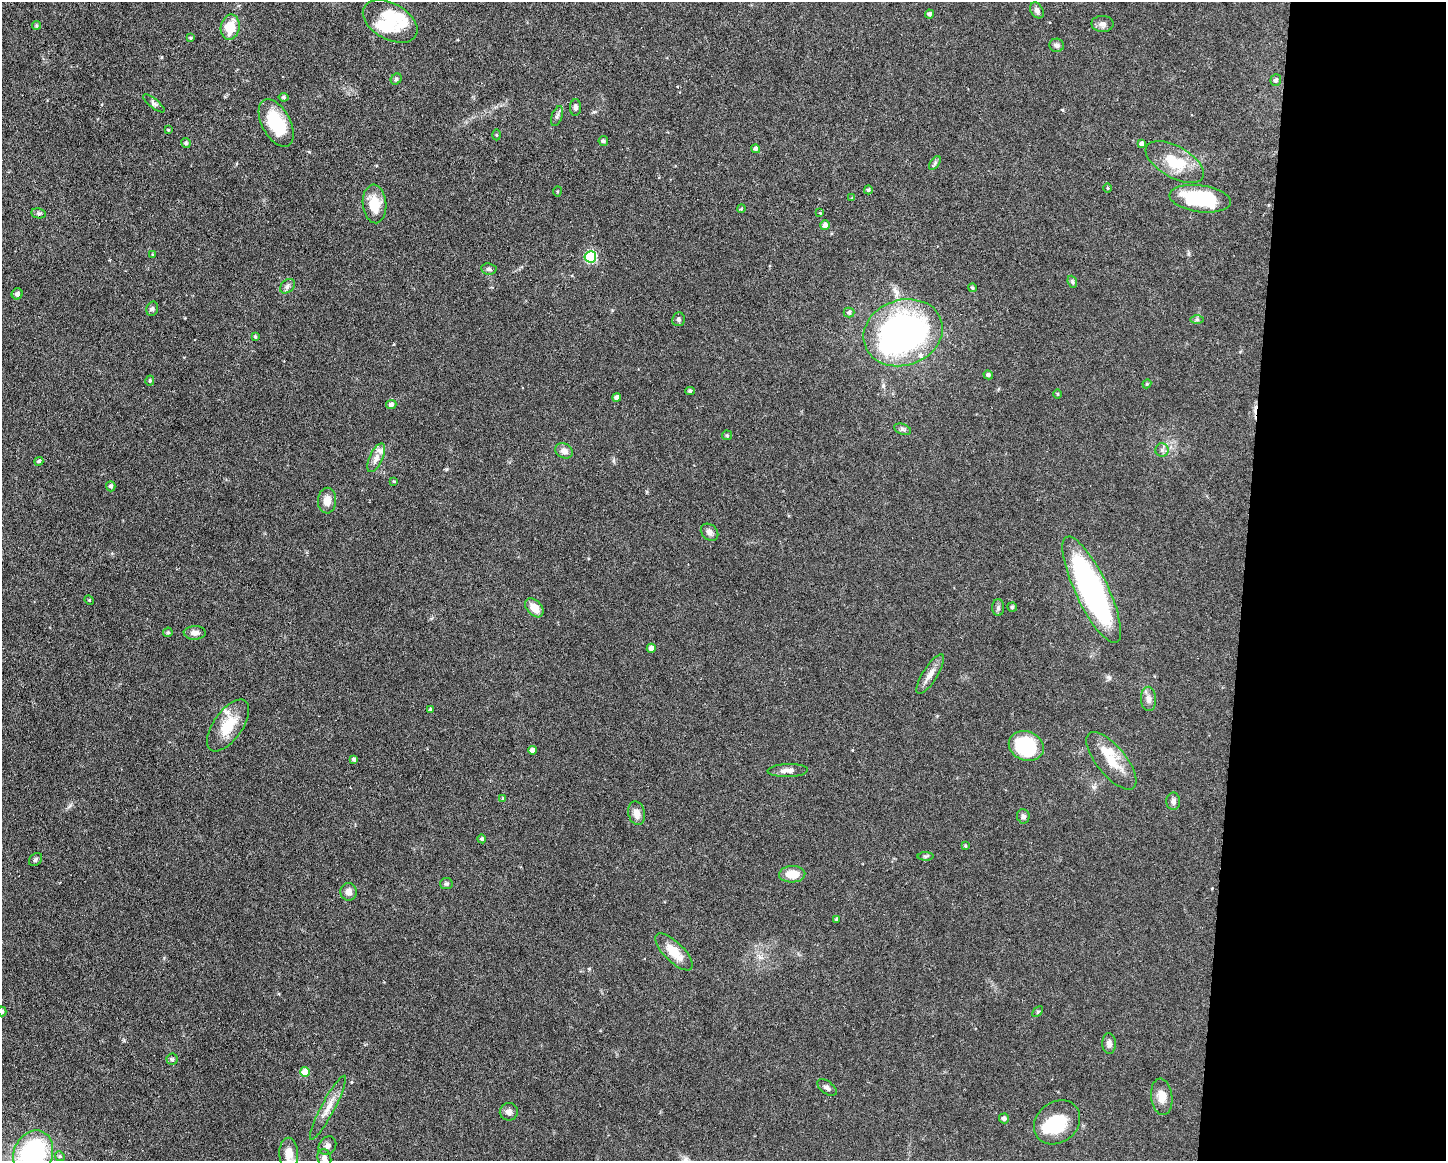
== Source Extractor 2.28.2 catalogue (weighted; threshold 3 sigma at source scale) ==
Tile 9 of 3 x 4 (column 3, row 3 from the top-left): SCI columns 3110-4553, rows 1160-2318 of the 4662 x 4637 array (HDU 1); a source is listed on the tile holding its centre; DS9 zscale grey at full resolution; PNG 1448 x 1163 px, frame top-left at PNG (2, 2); each listed source drawn as its Kron ellipse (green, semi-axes under 4 px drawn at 4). Shown black and unused: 14% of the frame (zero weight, under 3 of 6 exposures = <1% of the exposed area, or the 3 px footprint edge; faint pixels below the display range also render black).
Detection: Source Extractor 2.28.2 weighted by HDU 2 'WHT'; one run over the whole footprint, this tile lists its part. Background 0.0934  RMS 0.0049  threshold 0.0202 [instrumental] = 3 sigma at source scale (4.09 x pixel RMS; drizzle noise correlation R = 1.36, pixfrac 0.8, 0.05/0.05 arcsec/px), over >= 5 px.
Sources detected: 119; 5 inside a brighter object's white glare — neither listed nor drawn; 5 inside a brighter listed object's ellipse — not listed separately; the other 109 listed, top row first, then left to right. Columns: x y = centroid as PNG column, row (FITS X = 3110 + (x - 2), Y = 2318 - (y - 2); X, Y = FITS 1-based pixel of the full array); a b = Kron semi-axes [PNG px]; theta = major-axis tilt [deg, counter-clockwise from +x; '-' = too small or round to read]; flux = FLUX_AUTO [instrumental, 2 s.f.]
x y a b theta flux
1037 10 8 6 -58 1.9
929 14 4 4 - 1.3
390 21 29 18 -29 15
1102 24 11 8 -2 2.1
36 25 5 4 - 0.62
230 27 13 9 80 10
191 38 4 4 - 0.55
1057 45 7 6 - 1.4
396 79 6 5 - 0.84
1276 80 6 5 - 1.4
284 97 5 4 - 0.85
154 103 13 4 -38 1.3
575 108 8 5 89 1.2
557 116 10 5 71 1.2
276 123 26 14 -62 19
168 130 4 3 - 0.41
496 135 5 3 - 0.45
603 141 5 4 - 1
186 143 5 4 - 0.89
1142 143 4 4 - 1.5
756 149 4 4 - 1.2
1175 162 32 15 -29 15
935 163 8 4 54 0.96
1107 188 5 3 - 0.48
868 190 4 4 - 0.72
557 191 5 3 - 0.47
852 198 4 3 - 0.43
1200 199 31 13 -7 34
374 204 19 12 -85 9.9
741 209 4 3 - 0.39
39 213 7 5 -7 0.96
820 213 3 3 - 0.54
825 225 5 4 - 2.4
152 254 4 3 - 0.33
590 257 6 5 - 43
489 269 7 5 -7 1.2
1072 282 6 4 -69 0.74
287 286 8 6 43 1.4
972 288 4 4 - 0.74
17 294 6 5 - 1.5
152 309 7 5 74 1
849 312 5 5 - 1.1
678 319 7 6 - 1.1
1197 319 7 4 0 0.78
903 333 40 32 19 150
255 337 4 3 - 0.65
988 375 5 4 - 1.1
150 381 5 4 - 0.68
1147 384 4 4 - 0.48
690 391 4 4 - 0.77
1058 394 5 3 - 0.4
617 398 4 4 - 1.6
391 405 5 4 - 1.6
903 429 9 5 -20 1.2
727 435 5 5 - 0.57
1162 450 6 6 - 1.3
564 451 9 7 -28 2.5
376 458 15 6 64 3.1
39 461 4 4 - 0.83
394 481 4 3 - 0.49
111 486 5 4 - 1.1
327 501 13 9 88 4.1
710 532 10 7 -42 2.2
1092 590 58 16 -64 120
89 600 5 4 - 0.54
1012 607 5 4 - 0.58
534 608 11 7 -47 5.9
998 608 8 6 -90 1
168 632 5 4 - 0.76
195 633 11 6 1 3
651 648 4 4 - 2.2
930 674 23 7 58 3.9
1149 699 12 7 -88 2.3
430 709 4 3 - 0.78
228 725 30 14 54 13
1026 746 18 14 -23 36
532 750 4 4 - 2
354 759 4 3 - 1
1111 761 35 14 -51 12
788 770 20 6 2 3.3
503 798 4 4 - 0.62
1173 801 9 7 -90 1.6
637 813 12 8 -76 3.5
1023 816 7 6 - 1.3
482 839 4 4 - 0.87
965 846 4 3 - 0.5
926 856 8 4 1 0.75
36 859 7 5 47 0.93
792 874 13 8 2 7.2
446 884 6 5 - 0.97
349 892 9 8 - 2.5
837 919 3 3 - 0.76
674 952 24 9 -44 9.3
2 1011 5 4 - 0.92
1038 1012 6 4 45 0.58
1109 1044 10 7 -89 1.8
172 1059 5 5 - 0.78
305 1072 5 5 - 8.4
827 1087 11 6 -38 1.5
1162 1097 18 10 -84 4.9
328 1108 36 6 62 5.7
509 1112 9 8 - 2.2
1004 1118 5 5 - 1.5
1057 1122 24 20 38 21
327 1146 10 8 51 1.8
33 1153 24 19 65 59
289 1154 16 9 -89 5.8
60 1156 5 4 - 0.68
324 1158 9 6 -76 2.4
Isophote crosses this tile's border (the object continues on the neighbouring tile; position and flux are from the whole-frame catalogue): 4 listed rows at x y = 2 1011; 33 1153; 289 1154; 324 1158